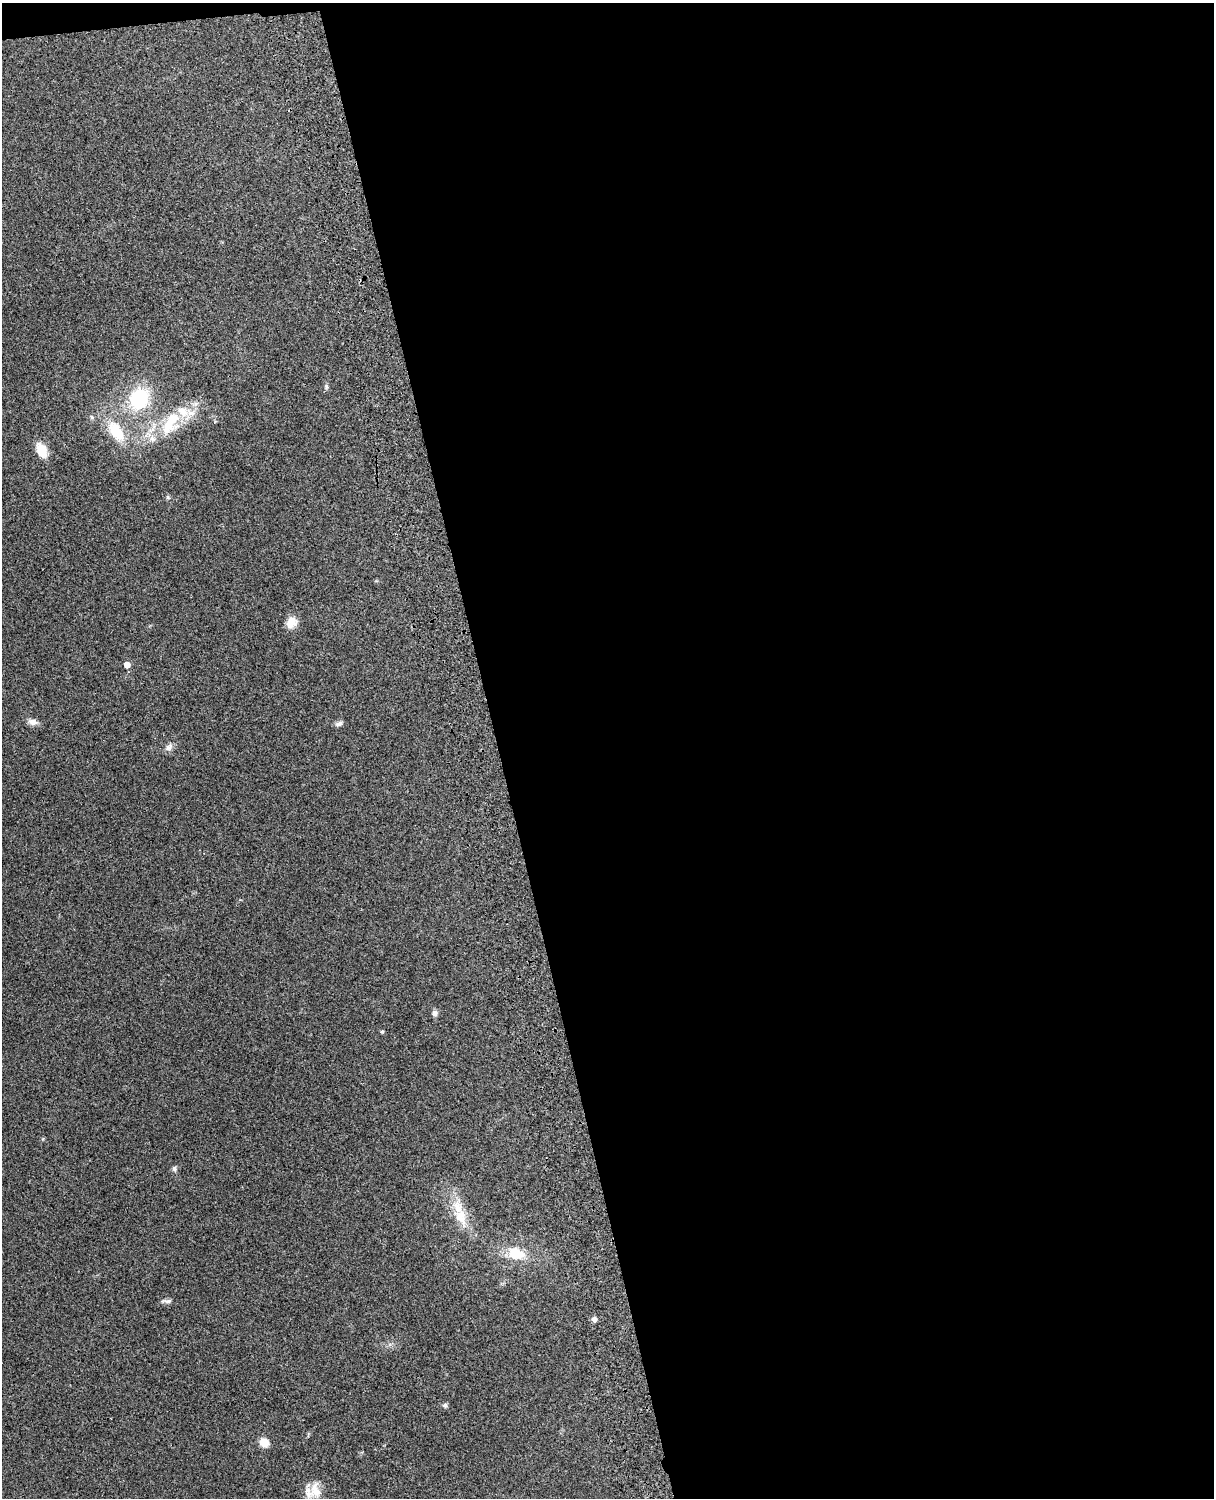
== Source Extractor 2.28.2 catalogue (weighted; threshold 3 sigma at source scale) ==
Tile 4 of 4 x 3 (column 4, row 1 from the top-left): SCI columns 3757-4968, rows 3155-4650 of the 5089 x 4928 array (HDU 1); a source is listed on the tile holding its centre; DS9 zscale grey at full resolution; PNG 1216 x 1500 px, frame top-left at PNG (2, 3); no overlay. Shown black and unused: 59% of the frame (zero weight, under 3 of 4 exposures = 6% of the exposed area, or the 3 px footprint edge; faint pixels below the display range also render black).
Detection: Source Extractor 2.28.2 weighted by HDU 2 'WHT'; one run over the whole footprint, this tile lists its part. Background 0.261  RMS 0.0089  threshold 0.0402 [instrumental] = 3 sigma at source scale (4.5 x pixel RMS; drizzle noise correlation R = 1.50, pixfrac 1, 0.05/0.05 arcsec/px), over >= 5 px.
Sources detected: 26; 1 inside a brighter object's white glare — not listed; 3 inside a brighter listed object's ellipse — not listed separately; the other 22 listed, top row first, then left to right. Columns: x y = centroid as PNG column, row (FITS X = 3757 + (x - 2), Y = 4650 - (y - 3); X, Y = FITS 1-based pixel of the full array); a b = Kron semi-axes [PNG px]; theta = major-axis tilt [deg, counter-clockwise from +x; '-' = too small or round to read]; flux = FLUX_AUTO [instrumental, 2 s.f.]
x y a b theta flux
326 386 7 5 -84 1.6
139 399 24 21 65 53
172 419 24 21 -85 27
116 431 27 14 -54 29
152 439 10 7 -49 4.2
42 450 15 9 -65 16
168 497 6 4 -89 1.2
291 622 14 11 62 11
127 665 6 6 - 5.6
33 722 13 8 -19 4.7
339 724 9 6 22 2.9
169 747 12 8 37 4
435 1013 8 7 - 3
382 1032 5 4 - 1
174 1168 6 6 - 2.5
461 1217 29 16 -63 21
516 1254 23 15 -17 22
167 1301 15 5 -3 2.8
594 1319 6 6 - 2.8
445 1405 6 6 - 1.9
264 1442 9 7 -43 11
316 1492 19 13 -5 14